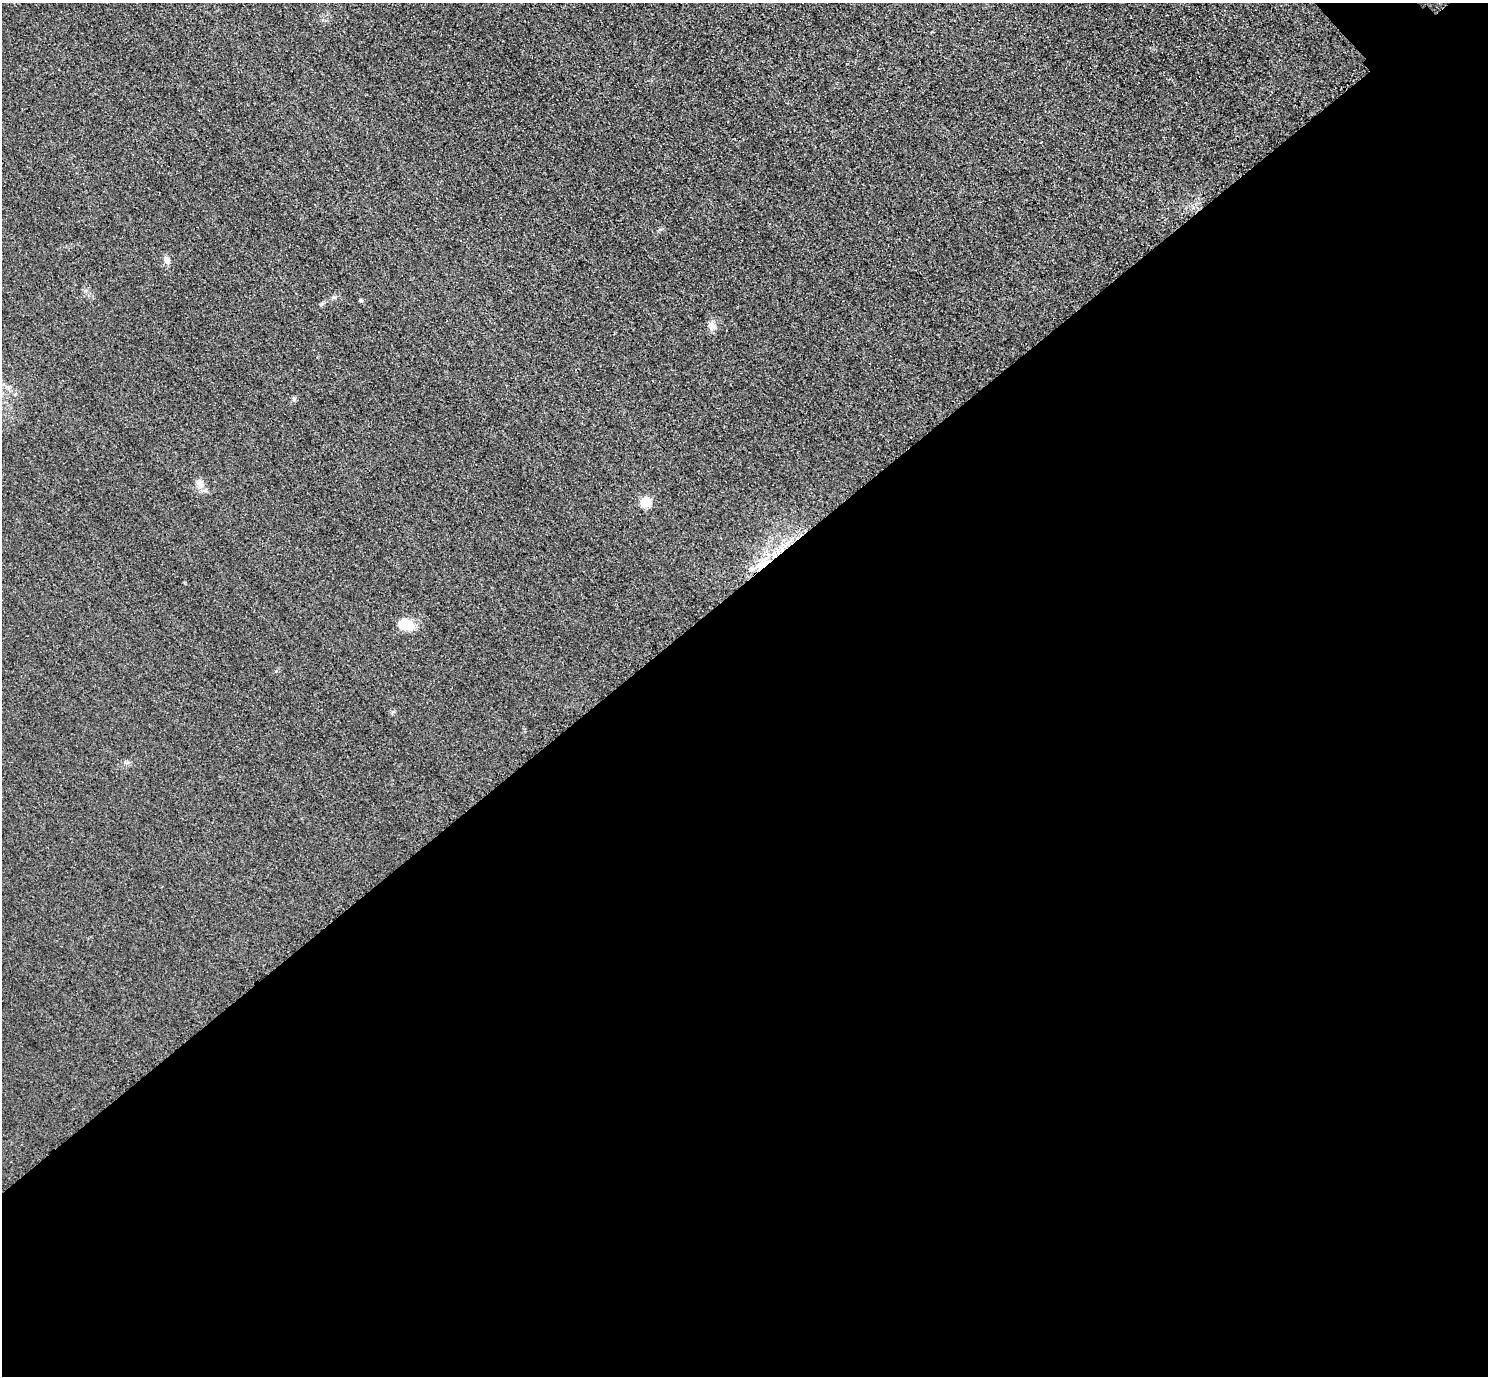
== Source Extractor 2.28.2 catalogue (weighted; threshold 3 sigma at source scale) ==
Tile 15 of 4 x 4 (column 3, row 4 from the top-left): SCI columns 3004-4489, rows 184-1557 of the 6005 x 6003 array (HDU 1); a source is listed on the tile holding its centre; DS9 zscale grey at full resolution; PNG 1490 x 1378 px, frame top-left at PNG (2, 3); no overlay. Shown black and unused: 58% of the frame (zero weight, under 3 of 4 exposures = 3% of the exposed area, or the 3 px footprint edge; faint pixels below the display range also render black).
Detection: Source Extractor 2.28.2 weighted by HDU 2 'WHT'; one run over the whole footprint, this tile lists its part. Background 0.0522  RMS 0.016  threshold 0.0729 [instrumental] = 3 sigma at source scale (4.5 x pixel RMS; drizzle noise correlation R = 1.50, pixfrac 1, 0.05/0.05 arcsec/px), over >= 5 px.
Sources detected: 8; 1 cosmic-ray / hot-pixel residue — not listed; the other 7 listed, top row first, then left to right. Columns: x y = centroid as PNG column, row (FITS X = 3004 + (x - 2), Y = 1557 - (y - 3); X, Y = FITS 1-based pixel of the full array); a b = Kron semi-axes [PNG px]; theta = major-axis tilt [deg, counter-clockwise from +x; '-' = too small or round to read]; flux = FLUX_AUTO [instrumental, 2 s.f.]
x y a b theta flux
167 260 11 6 -72 6.9
361 300 5 5 - 2.5
712 326 12 9 -68 8.7
200 484 13 8 -51 9.3
645 502 6 5 - 80
751 569 7 6 - 5
405 624 13 10 -11 37